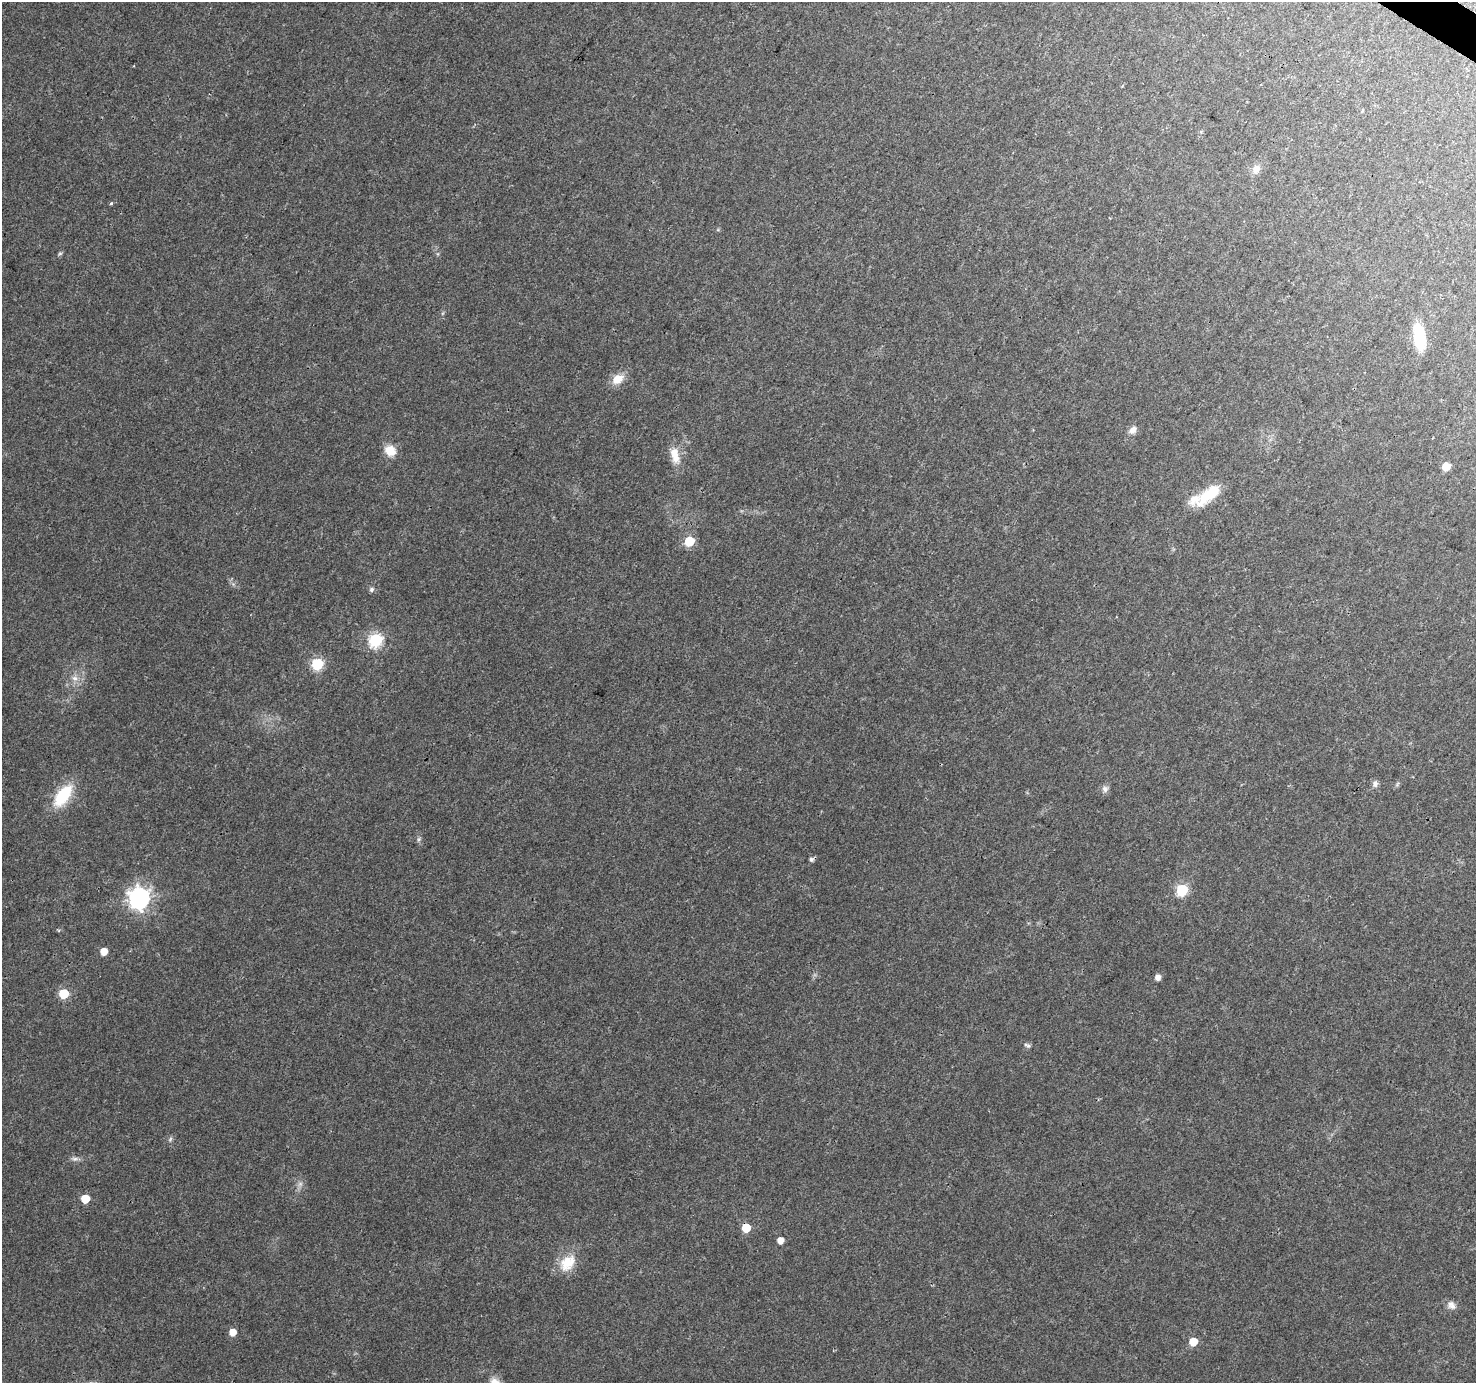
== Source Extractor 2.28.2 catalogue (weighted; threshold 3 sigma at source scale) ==
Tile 10 of 4 x 4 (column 2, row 3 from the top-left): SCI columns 1484-2957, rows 1638-3018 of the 5906 x 5969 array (HDU 1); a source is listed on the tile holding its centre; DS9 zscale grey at full resolution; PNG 1478 x 1385 px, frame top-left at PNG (2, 2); no overlay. Shown black and unused: <1% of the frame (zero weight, under 3 of 4 exposures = <1% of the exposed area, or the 3 px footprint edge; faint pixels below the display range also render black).
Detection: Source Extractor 2.28.2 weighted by HDU 2 'WHT'; one run over the whole footprint, this tile lists its part. Background 0.0264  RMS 0.0033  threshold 0.0148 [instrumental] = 3 sigma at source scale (4.5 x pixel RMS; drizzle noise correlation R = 1.50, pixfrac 1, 0.0396/0.0396 arcsec/px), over >= 5 px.
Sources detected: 38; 2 too faint to see at this stretch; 1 inside a brighter object's white glare — not listed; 1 inside a brighter listed object's ellipse — not listed separately; the other 34 listed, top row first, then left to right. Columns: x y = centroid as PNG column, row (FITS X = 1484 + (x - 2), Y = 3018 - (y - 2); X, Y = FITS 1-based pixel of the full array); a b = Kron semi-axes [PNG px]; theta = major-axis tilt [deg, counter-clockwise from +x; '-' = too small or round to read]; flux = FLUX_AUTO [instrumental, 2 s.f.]
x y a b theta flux
1256 169 11 9 63 2.2
111 203 4 4 - 0.38
60 253 6 5 - 0.49
1419 337 34 14 -80 10
618 379 15 11 31 4.4
1133 430 10 7 49 1.9
390 450 14 12 -37 4.6
675 455 24 11 -76 4.9
1446 467 6 6 - 5
1208 495 23 17 35 7.8
689 541 6 6 - 14
371 589 7 6 - 0.8
375 640 7 6 - 49
317 664 6 6 - 33
75 678 9 8 - 1.9
1375 784 9 7 85 1.3
1105 789 9 8 - 1.4
63 796 30 14 54 14
419 839 7 4 89 0.65
811 859 6 6 - 0.75
1182 890 6 6 - 27
139 898 8 8 - 180
104 951 5 5 - 4.6
1158 977 6 5 - 1.9
64 994 6 6 - 17
1028 1046 7 6 - 0.73
74 1159 9 6 -8 1.1
85 1199 6 5 - 9.4
746 1228 6 5 - 9.5
780 1240 5 5 - 2.8
567 1263 26 18 49 7.7
1451 1305 12 10 -44 1.9
232 1332 7 6 - 2.9
1193 1342 5 5 - 8.3
Overlapping masked pixels (flux is a lower limit): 1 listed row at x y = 746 1228